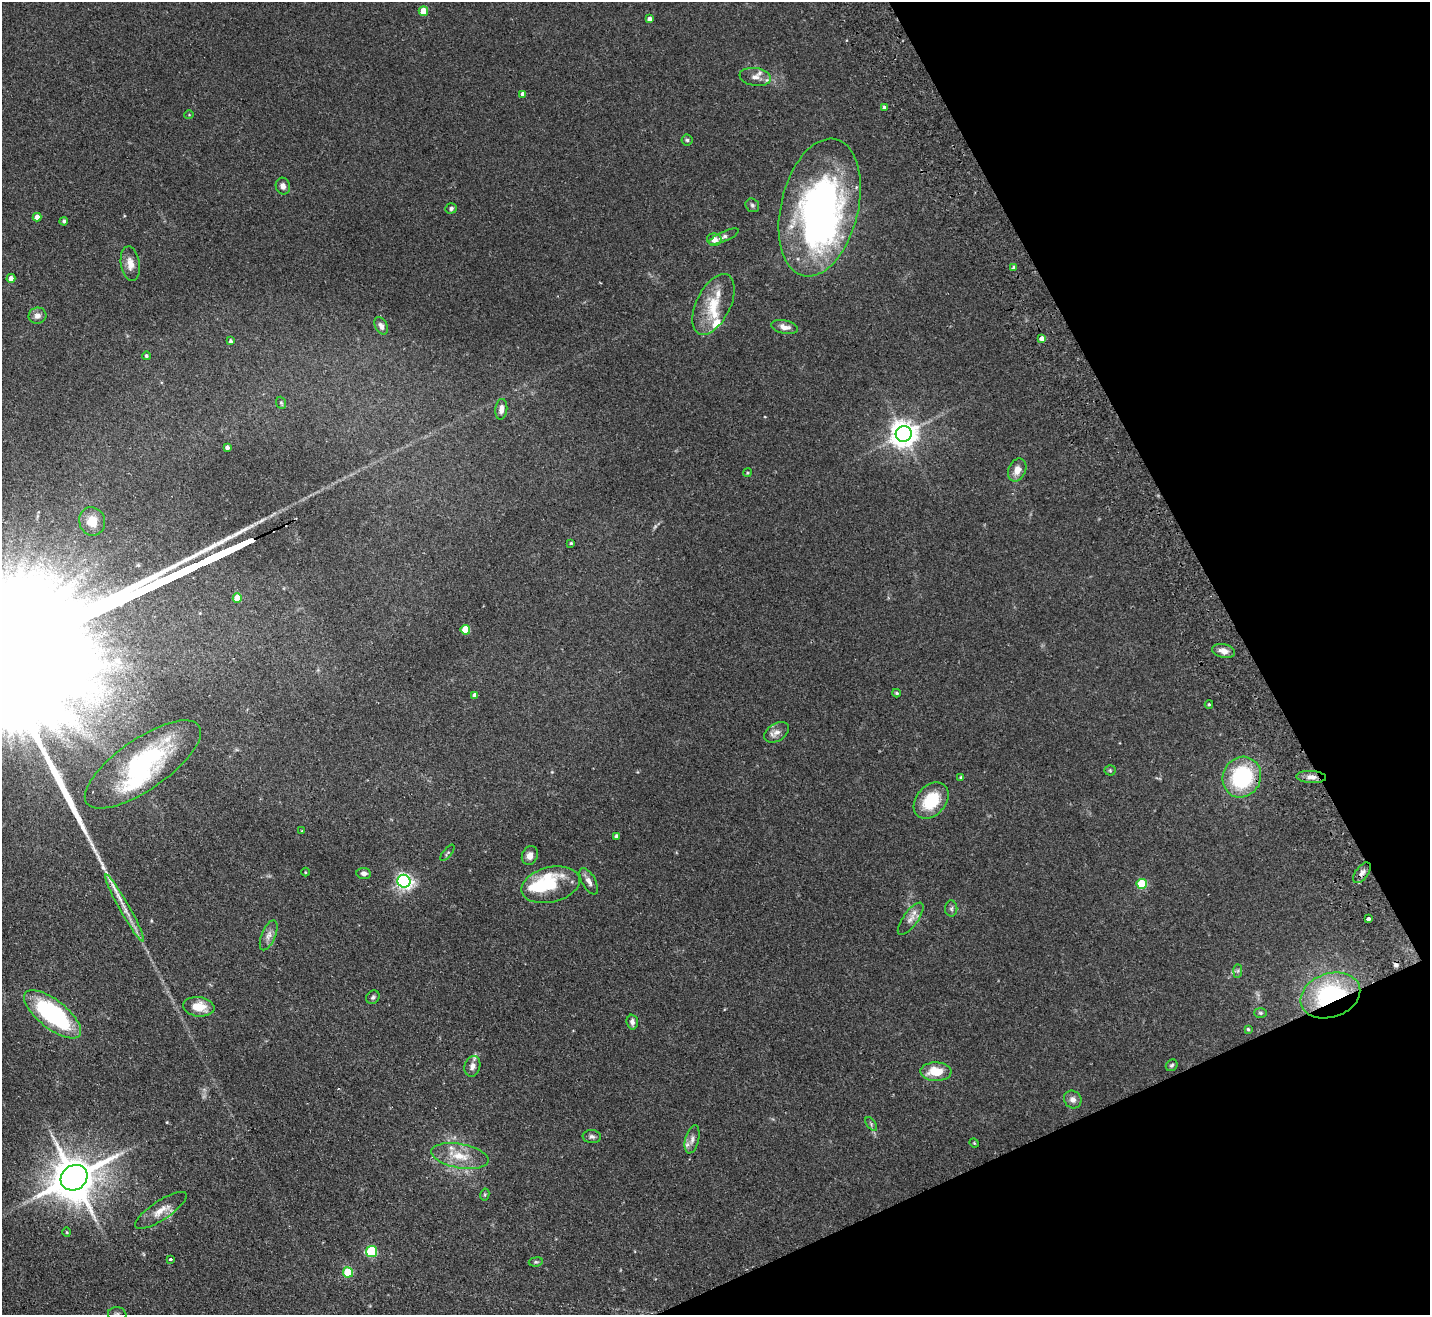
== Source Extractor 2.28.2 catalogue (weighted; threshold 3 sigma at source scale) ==
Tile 12 of 4 x 4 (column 4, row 3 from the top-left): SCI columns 4336-5763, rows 1634-2946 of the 5815 x 5758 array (HDU 1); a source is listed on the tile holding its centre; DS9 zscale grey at full resolution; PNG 1432 x 1317 px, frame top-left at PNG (2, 2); each listed source drawn as its Kron ellipse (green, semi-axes under 4 px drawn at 4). Shown black and unused: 21% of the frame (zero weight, under 2 of 3 exposures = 3% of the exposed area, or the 3 px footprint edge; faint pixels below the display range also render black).
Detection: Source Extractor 2.28.2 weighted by HDU 2 'WHT'; one run over the whole footprint, this tile lists its part. Background 0.0802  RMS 0.0065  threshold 0.0291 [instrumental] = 3 sigma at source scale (4.5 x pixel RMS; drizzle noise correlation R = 1.50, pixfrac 1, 0.05/0.05 arcsec/px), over >= 5 px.
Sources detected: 103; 1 too faint to see at this stretch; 5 inside a brighter object's white glare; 2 cosmic-ray / hot-pixel residue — neither listed nor drawn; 7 inside a brighter listed object's ellipse — not listed separately; the other 88 listed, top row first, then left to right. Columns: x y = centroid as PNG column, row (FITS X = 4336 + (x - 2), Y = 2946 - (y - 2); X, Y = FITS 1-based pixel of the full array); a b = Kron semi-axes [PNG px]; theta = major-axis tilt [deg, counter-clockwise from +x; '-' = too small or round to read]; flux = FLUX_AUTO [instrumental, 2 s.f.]
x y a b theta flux
423 11 4 4 - 12
650 19 4 4 - 2.5
755 77 16 9 -9 4.8
523 94 4 4 - 2.5
884 108 4 3 - 2.3
189 115 5 3 - 0.47
687 140 5 5 - 1
283 186 8 7 - 2.7
752 205 7 6 - 1.3
451 208 6 5 - 1.4
820 208 70 38 76 230
37 217 4 4 - 4
64 221 4 4 - 1.3
724 237 16 5 24 2.2
714 240 7 6 - 4.4
130 264 17 9 -81 5.8
1014 268 4 4 - 3
11 278 4 4 - 2.4
713 304 33 17 64 18
37 316 9 8 - 3
381 326 9 6 -61 2.6
784 327 13 6 -11 3.8
1042 338 4 4 - 3.7
231 341 4 3 - 1.3
146 356 4 4 - 1.1
281 403 6 4 -67 0.94
501 409 10 6 84 3.5
904 434 8 8 - 700
227 447 4 4 - 2
1017 470 12 8 67 5.4
747 473 4 3 - 0.59
92 521 14 13 - 8.1
571 543 3 3 - 0.71
237 598 5 4 - 11
465 630 5 5 - 18
1224 651 12 7 -13 4.8
896 693 4 3 - 0.85
475 695 4 4 - 2.8
1209 704 4 3 - 0.77
777 732 13 9 34 3.8
143 764 68 25 35 74
1110 770 5 5 - 0.79
961 777 3 3 - 0.76
1242 777 21 19 61 54
1311 777 15 6 -3 3.9
931 801 20 14 49 23
302 831 4 3 - 0.55
616 836 4 3 - 1.4
447 853 10 3 51 1
530 855 10 7 68 4.2
305 872 4 3 - 0.5
364 873 7 5 -6 2.2
1362 873 12 6 53 2.9
404 881 6 6 - 160
589 881 14 6 -61 3.3
1142 884 5 5 - 31
551 885 29 17 14 22
124 908 38 5 -61 8.5
951 909 8 6 89 1.6
1368 918 4 3 - 2.4
911 919 19 7 55 4.7
269 935 16 7 68 3.6
1238 971 7 4 89 1.1
1330 995 30 22 18 78
373 997 7 6 - 1.3
199 1007 16 9 -7 11
1261 1013 6 5 - 0.91
53 1014 34 14 -38 82
632 1022 7 5 -87 2.3
1248 1029 4 3 - 0.84
1172 1065 6 5 - 1.1
472 1066 10 7 73 2.9
936 1072 15 9 -2 14
1073 1099 9 8 - 3.1
871 1124 8 4 -55 1.2
592 1137 9 6 -7 1.8
692 1139 14 6 76 3.1
974 1143 5 4 - 0.62
460 1156 29 12 -10 14
74 1178 14 12 37 2600
485 1194 6 4 79 0.85
161 1210 30 9 34 8
67 1232 5 3 - 0.51
372 1252 5 5 - 44
170 1259 3 3 - 1.3
536 1262 7 4 7 0.96
348 1272 5 5 - 29
117 1314 9 7 -8 1.9
Overlapping masked pixels (flux is a lower limit): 3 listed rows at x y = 1042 338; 1362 873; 1330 995
Isophote crosses this tile's border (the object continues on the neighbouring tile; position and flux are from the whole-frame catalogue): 1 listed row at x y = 117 1314